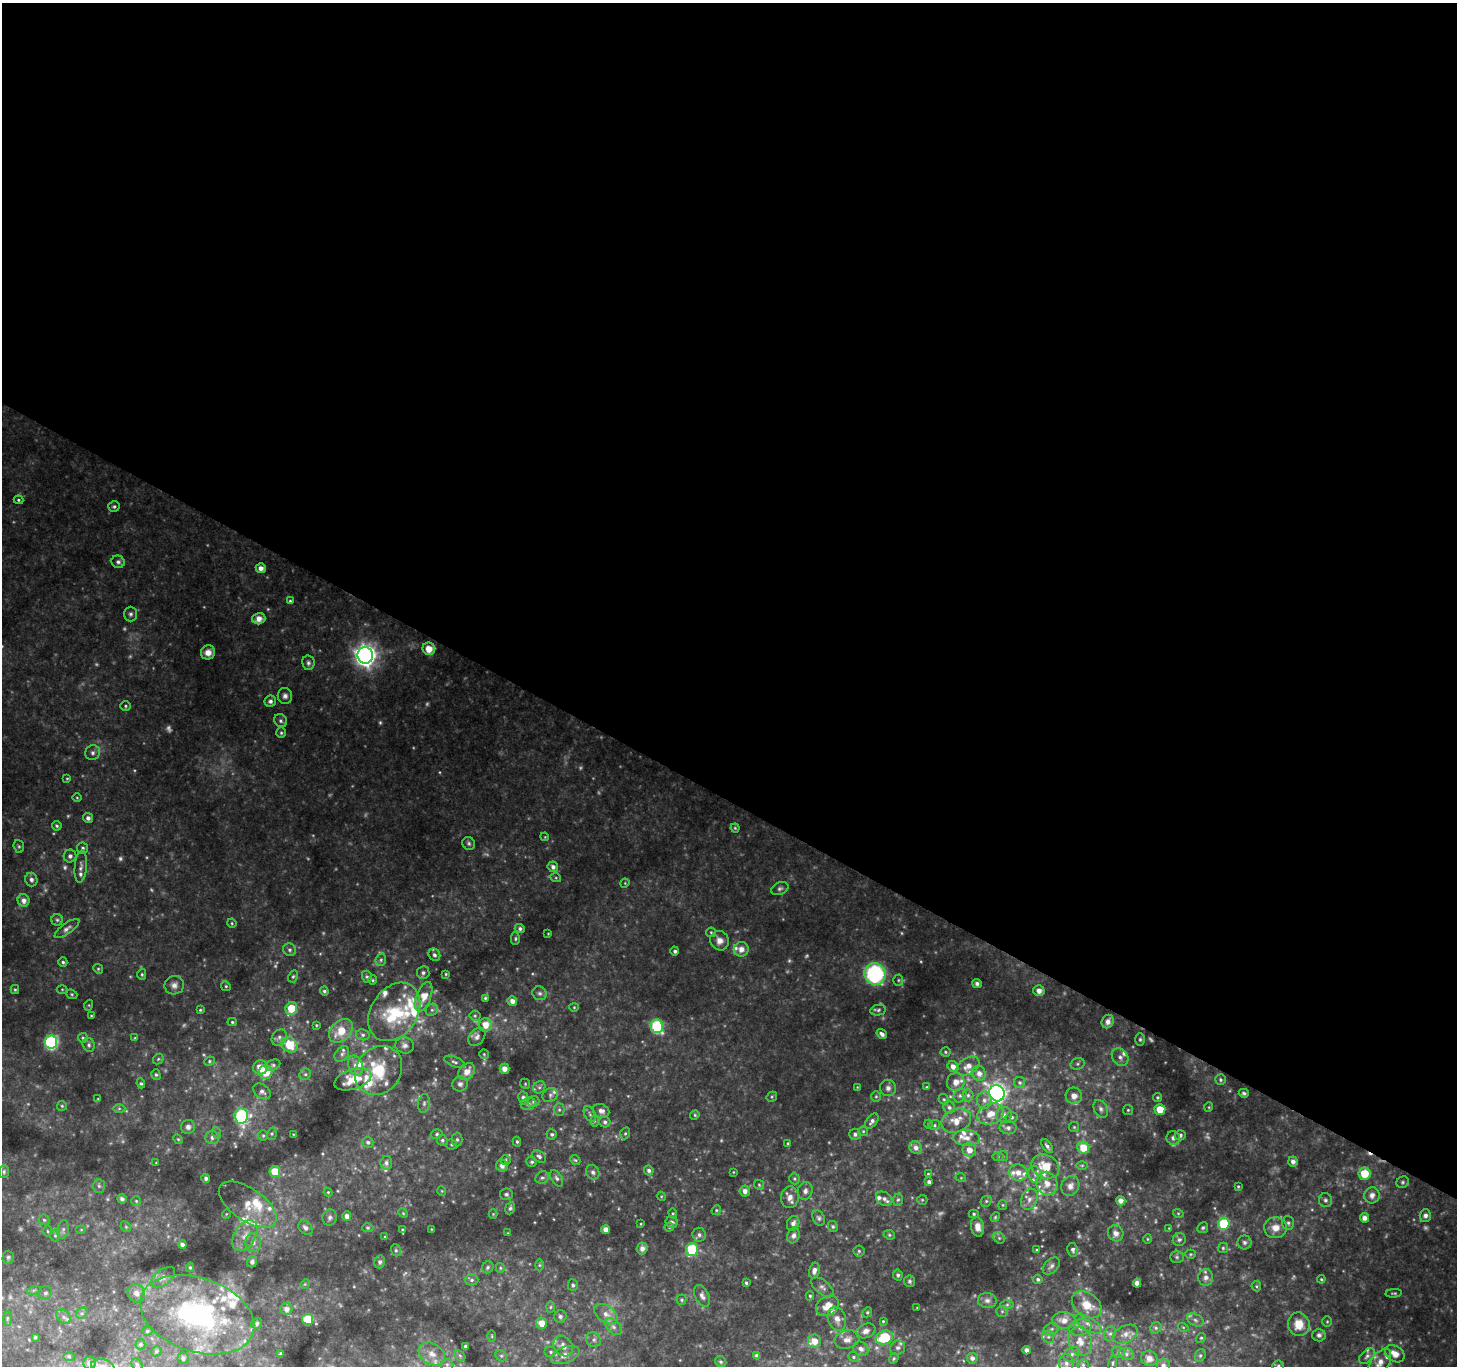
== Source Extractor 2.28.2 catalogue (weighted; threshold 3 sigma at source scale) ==
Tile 3 of 4 x 4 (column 3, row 1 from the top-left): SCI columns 2918-4372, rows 4353-5716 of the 5827 x 5911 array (HDU 1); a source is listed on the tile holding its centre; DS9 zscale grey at full resolution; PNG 1459 x 1368 px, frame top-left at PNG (2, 3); each listed source drawn as its Kron ellipse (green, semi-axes under 4 px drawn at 4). Shown black and unused: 59% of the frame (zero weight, under 2 of 3 exposures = <1% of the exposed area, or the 3 px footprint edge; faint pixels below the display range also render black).
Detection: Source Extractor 2.28.2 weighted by HDU 2 'WHT'; one run over the whole footprint, this tile lists its part. Background 0.181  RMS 0.016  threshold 0.0726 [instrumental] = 3 sigma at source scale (4.5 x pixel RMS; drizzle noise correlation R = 1.50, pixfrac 1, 0.0396/0.0396 arcsec/px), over >= 5 px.
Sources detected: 510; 47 too faint to see at this stretch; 1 cosmic-ray / hot-pixel residue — neither listed nor drawn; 51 inside a brighter listed object's ellipse — not listed separately; the other 411 listed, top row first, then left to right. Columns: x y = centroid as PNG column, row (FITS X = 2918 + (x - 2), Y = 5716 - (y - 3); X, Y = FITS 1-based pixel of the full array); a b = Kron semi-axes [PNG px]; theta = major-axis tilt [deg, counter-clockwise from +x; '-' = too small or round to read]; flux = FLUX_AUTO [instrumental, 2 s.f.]
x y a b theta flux
18 500 5 4 - 2.5
114 506 5 5 - 3
118 562 7 6 - 5.2
261 568 5 5 - 9.6
290 601 4 3 - 2.2
131 614 7 6 - 4.4
259 619 6 5 - 13
429 649 6 6 - 23
208 652 7 7 - 12
365 655 8 7 - 1200
308 663 7 6 - 4.5
285 696 8 7 - 6
270 701 6 5 - 5
125 706 5 5 - 2.7
281 721 7 6 - 3.9
281 733 5 4 - 2.5
93 753 8 7 - 5.6
67 778 4 4 - 1.5
77 797 5 3 - 1.6
88 818 5 5 - 6
57 826 5 4 - 2.8
735 828 4 4 - 2
545 837 4 3 - 1.4
469 843 7 6 - 3.6
19 846 6 5 - 2.7
83 848 5 5 - 4.1
70 856 6 6 - 5.9
81 867 16 6 85 7.5
553 867 5 5 - 6.6
556 878 5 3 - 1.8
31 880 7 6 - 6.3
625 883 5 3 - 1.6
780 888 9 6 24 4.6
24 900 6 6 - 9.2
57 920 5 5 - 3.2
232 923 5 4 - 1.9
67 928 14 5 36 6.5
520 928 5 4 - 4.4
711 932 5 4 - 2.2
548 934 4 3 - 1.2
515 939 6 4 90 2.5
720 941 10 9 - 11
741 949 7 7 - 12
290 950 6 6 - 4.4
675 951 4 4 - 3.9
434 955 6 5 - 3.9
381 960 6 5 - 3.3
63 962 4 4 - 3.2
98 969 5 4 - 2.1
423 973 6 6 - 4.3
142 974 6 4 -88 2.6
446 974 3 3 - 1.5
875 974 11 10 - 190
293 976 6 4 62 2.6
367 977 6 5 - 3.1
373 980 4 4 - 1.9
898 980 5 5 - 2.3
977 984 5 4 - 5.6
174 985 9 9 - 8.8
226 986 5 4 - 2.2
15 989 4 4 - 2
62 989 5 3 - 1.6
324 991 4 4 - 3.2
1039 991 6 5 - 11
539 993 7 6 - 4.1
72 994 6 4 -21 2.1
424 997 15 7 69 23
485 998 4 4 - 2.2
512 1001 5 4 - 9.4
89 1005 5 3 - 1.6
574 1007 4 4 - 1.7
291 1008 6 5 - 40
200 1010 4 4 - 1.9
432 1010 6 5 - 3.6
878 1010 8 5 12 3.5
394 1012 31 23 56 97
91 1016 4 3 - 1.5
475 1016 5 5 - 2.5
1108 1021 7 6 - 10
232 1022 4 4 - 2.2
316 1025 3 3 - 1.6
485 1025 7 6 - 18
657 1026 7 6 - 200
341 1031 14 9 43 35
882 1034 5 4 - 5.8
363 1035 7 5 -14 3.9
279 1037 9 7 52 6
477 1037 10 7 52 6.3
83 1038 5 5 - 2.7
135 1038 4 4 - 1.8
1140 1039 6 5 - 3
51 1042 6 6 - 290
89 1045 7 6 - 4.1
290 1045 8 7 - 43
405 1045 9 8 - 7.6
945 1052 5 4 - 2.3
342 1054 8 6 52 5.6
484 1054 5 4 - 1.8
1120 1057 9 7 -53 8.1
158 1059 6 4 47 2.2
209 1061 5 4 - 2.4
454 1062 11 5 -21 4.6
1078 1064 7 5 21 3.9
273 1065 8 5 22 3.4
356 1065 10 7 -67 11
953 1066 6 5 - 11
968 1066 12 8 32 14
260 1067 7 7 - 20
504 1069 5 5 - 11
378 1070 26 22 51 77
467 1071 9 7 49 15
266 1072 7 6 - 41
979 1073 7 6 - 9.1
305 1074 6 5 - 3.1
156 1075 5 4 - 2.8
353 1079 19 10 18 32
1221 1080 5 5 - 2.7
956 1082 9 8 - 12
141 1083 5 4 - 2.4
1020 1083 5 5 - 3.1
460 1084 8 7 - 5.6
525 1084 5 4 - 2
539 1087 7 5 43 3.6
857 1087 3 3 - 1.1
927 1087 4 3 - 2.1
888 1088 8 8 - 7.3
262 1091 9 6 -38 7.4
997 1093 8 7 - 690
1244 1093 5 4 - 3.5
550 1095 8 6 35 4.6
960 1095 7 6 - 4.5
968 1095 6 5 - 3.7
876 1096 5 5 - 2.3
1074 1096 8 8 - 12
772 1097 5 5 - 2.3
1158 1097 4 4 - 2.4
523 1098 6 5 - 6.7
98 1099 4 3 - 1.5
944 1099 5 4 - 2.6
984 1100 8 7 - 7.2
534 1102 6 5 - 4.3
424 1103 9 6 81 5.5
528 1104 8 5 15 4.1
62 1106 5 5 - 2.2
949 1107 6 5 - 4
1209 1107 5 3 - 1.5
119 1108 6 4 1 2.5
1101 1109 9 6 -66 5.9
1160 1109 5 5 - 27
559 1110 6 5 - 3.1
1128 1110 5 5 - 2.2
601 1111 8 6 -23 8.4
590 1114 8 5 -62 3.7
991 1114 14 10 20 24
695 1115 5 4 - 2.2
1004 1115 8 7 - 8.2
241 1116 7 7 - 230
1012 1117 6 6 - 4
594 1121 6 4 90 2.2
872 1121 9 5 53 5.8
956 1121 15 11 24 23
605 1122 6 5 - 4.6
928 1124 4 3 - 1.2
934 1125 6 5 - 2.6
188 1127 7 7 - 6.8
1074 1127 5 5 - 2.1
1008 1128 8 6 -8 6.1
863 1131 5 4 - 2.1
217 1133 6 4 -71 2.4
625 1133 6 4 68 2.6
272 1134 6 4 71 2.5
293 1134 3 2 - 1.1
437 1134 6 4 17 2.9
552 1134 5 5 - 3.5
855 1134 6 5 - 4.4
1180 1135 5 5 - 4.1
263 1136 5 4 - 2.6
212 1137 7 6 - 5.5
967 1138 13 8 -4 12
1173 1138 7 6 - 7
178 1139 5 4 - 2
457 1139 7 5 -88 3.4
442 1140 5 5 - 3.5
368 1142 5 5 - 3.9
517 1142 5 4 - 2.6
788 1143 4 3 - 1.7
452 1144 5 5 - 2.6
1047 1146 8 4 -56 4.6
916 1148 6 6 - 8.1
1083 1148 6 6 - 34
969 1150 7 6 - 15
539 1156 7 5 -33 4.9
998 1156 6 4 0 2.1
1003 1156 5 5 - 2.2
506 1160 5 5 - 2.5
575 1160 5 4 - 2.3
156 1162 4 2 - 1.1
532 1162 5 5 - 3.3
1293 1162 5 4 - 7
386 1163 7 5 81 5.6
1082 1165 6 4 1 2.3
502 1166 6 5 - 7.6
1045 1166 14 11 -25 38
649 1170 5 4 - 4.5
4 1172 6 5 - 2.8
275 1172 5 5 - 39
593 1172 7 6 - 5.5
733 1172 4 2 - 1.2
1018 1173 9 8 - 13
928 1174 3 2 - 1.4
1364 1174 6 6 - 38
1035 1175 9 6 -76 6.7
206 1178 4 4 - 4.7
542 1178 7 5 32 4.5
557 1178 9 5 -57 4.6
961 1178 5 3 - 1.5
794 1179 6 5 - 2.4
929 1182 4 4 - 5.2
1403 1182 6 5 - 3
1047 1183 12 10 -79 19
759 1185 5 4 - 2.2
99 1186 7 5 -88 3.6
1070 1186 10 8 61 11
1238 1186 3 3 - 1.7
442 1191 5 3 - 1.3
745 1191 6 5 - 7.2
805 1191 9 7 73 7.3
328 1192 4 4 - 1.8
506 1194 6 5 - 3.7
1372 1195 8 7 - 8.5
661 1196 5 3 - 1.6
790 1197 11 9 84 11
122 1199 5 4 - 5.5
884 1199 9 6 -34 6.8
1029 1199 11 8 68 10
898 1200 6 5 - 2.8
922 1200 5 5 - 1.8
1325 1200 7 6 - 4.1
136 1201 5 5 - 2.2
986 1201 6 5 - 2.9
1121 1201 5 4 - 9.6
248 1205 33 16 -34 37
1003 1205 5 4 - 1.9
510 1208 6 4 70 3.3
716 1210 5 4 - 2.1
403 1213 5 4 - 1.8
673 1213 5 4 - 1.9
1178 1213 5 3 - 1.5
226 1214 5 3 - 1.2
493 1214 4 4 - 1.6
974 1214 5 4 - 2.3
1425 1215 6 5 - 5.1
347 1216 4 4 - 9
330 1217 8 7 - 5.2
995 1217 5 4 - 2
819 1218 8 5 -64 3.9
1365 1218 4 4 - 9.5
44 1220 5 5 - 2.5
672 1222 6 5 - 4.3
793 1223 8 6 66 6.7
1288 1223 7 6 - 3.6
641 1224 4 3 - 1.4
1224 1224 6 5 - 92
126 1227 6 4 -45 2.5
669 1227 4 4 - 2.1
833 1227 6 4 -59 2.7
977 1227 10 6 -79 12
305 1228 8 6 -48 7.3
368 1228 6 4 0 2.4
1169 1228 3 3 - 1.2
1203 1228 5 5 - 3.3
1275 1228 11 10 - 18
81 1229 5 3 - 1.6
402 1229 3 2 - 1.2
431 1229 3 2 - 1
63 1230 9 5 80 4.8
606 1230 4 4 - 12
47 1231 6 4 -88 1.9
508 1233 4 3 - 1.2
1116 1233 8 7 - 9
699 1235 7 6 - 5.1
793 1235 8 6 72 5.8
889 1235 6 4 -23 2.4
55 1236 6 5 - 2.9
245 1236 17 10 58 20
385 1237 4 3 - 1.7
999 1238 6 5 - 2.8
1147 1239 5 3 - 1.6
1179 1240 6 6 - 4
253 1242 9 8 - 8.8
1244 1242 7 7 - 4.8
182 1244 4 4 - 6.8
642 1248 6 5 - 8.1
1223 1248 5 5 - 2.5
692 1249 6 6 - 110
396 1250 6 5 - 2.8
1037 1250 4 3 - 1.9
1073 1250 6 5 - 4.3
859 1251 5 5 - 2.8
1190 1254 5 4 - 2.1
8 1257 6 5 - 3.4
1177 1257 7 6 - 3.3
252 1262 6 5 - 5.7
380 1262 6 5 - 5
539 1265 6 4 -90 2.4
1051 1266 10 6 46 5.4
190 1267 5 4 - 2.5
488 1267 6 5 - 3
500 1268 5 4 - 2
814 1270 8 5 77 7.6
898 1275 5 5 - 3.6
163 1277 14 7 35 11
1206 1277 8 7 - 8.7
1038 1279 4 4 - 2.9
1321 1279 4 4 - 1.9
472 1280 7 5 1 4.2
909 1281 5 5 - 3.2
746 1283 4 3 - 2.4
1137 1283 4 4 - 9.7
305 1284 5 4 - 1.8
573 1285 5 5 - 3.5
1256 1286 5 4 - 2.3
822 1287 13 7 -39 7.2
34 1290 7 4 18 2.9
45 1293 7 6 - 4.4
136 1293 9 8 - 12
1394 1293 8 3 5 2.4
702 1296 12 7 -63 8.2
810 1296 4 4 - 2.6
682 1300 5 5 - 2.6
987 1300 9 7 -12 8
1007 1305 6 4 1 3
1087 1305 16 11 -36 29
827 1306 12 9 33 24
550 1307 6 4 88 2.5
917 1308 4 2 - 1.1
286 1309 6 6 - 8.5
1002 1311 5 5 - 2.7
867 1312 5 4 - 2.5
82 1313 6 5 - 3.3
606 1314 13 8 -35 14
197 1315 59 37 -19 280
560 1316 6 6 - 4.7
64 1317 8 6 -46 5.4
7 1318 7 4 -90 2.3
308 1319 5 5 - 52
837 1319 12 9 -71 13
1064 1320 12 8 -3 16
1195 1320 9 5 -28 5.3
883 1321 4 4 - 2
1327 1322 5 5 - 2.1
257 1323 6 5 - 2.9
542 1323 6 5 - 20
1088 1324 15 6 -31 11
1299 1324 12 10 -81 27
613 1327 10 6 -45 7.1
1080 1327 11 8 11 9.6
1183 1327 5 3 - 1.6
1156 1328 6 5 - 3.3
1051 1329 8 6 23 4.6
147 1331 5 4 - 2.5
866 1331 10 7 22 8.9
1110 1334 7 6 - 4.4
1125 1334 13 8 26 9.7
1319 1335 6 6 - 4.9
492 1336 6 3 -89 1.7
35 1337 4 3 - 1.9
1048 1337 6 5 - 4.1
884 1338 9 6 20 82
1201 1338 5 4 - 2.3
594 1340 8 7 - 5.3
847 1340 12 9 14 11
814 1341 6 6 - 19
1080 1341 14 11 -69 20
140 1344 5 5 - 2.8
465 1346 3 3 - 3.8
563 1346 11 8 -53 11
898 1348 8 7 - 5.2
861 1349 8 7 - 7.2
1027 1350 4 4 - 7.2
156 1351 5 4 - 2.4
551 1352 6 5 - 3.1
1119 1352 6 5 - 3.4
281 1353 3 3 - 1.6
432 1354 14 10 -31 19
1072 1354 9 6 35 5.8
1126 1354 7 6 - 4.8
1395 1354 10 7 -33 17
565 1355 15 8 20 12
1200 1355 6 5 - 3.2
69 1356 5 3 - 1.6
460 1356 6 4 -46 3.1
501 1356 6 5 - 2.9
757 1356 4 4 - 6.8
1367 1356 9 6 45 5.2
853 1357 5 4 - 2.6
183 1358 5 5 - 4.8
972 1358 5 5 - 6.1
1149 1358 8 7 - 9.9
894 1359 5 4 - 2.1
721 1362 6 5 - 3
90 1363 6 6 - 6.6
1066 1363 9 7 -87 8.3
1113 1363 7 3 80 2.3
1380 1363 16 9 55 16
137 1365 6 5 - 2.6
447 1365 6 6 - 4.5
1083 1365 5 5 - 2.9
1163 1365 6 6 - 5
103 1366 12 6 -11 8.4
1278 1366 6 5 - 2.9
Isophote crosses this tile's border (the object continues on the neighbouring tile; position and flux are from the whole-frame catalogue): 4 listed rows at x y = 1380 1363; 1163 1365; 103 1366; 1278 1366